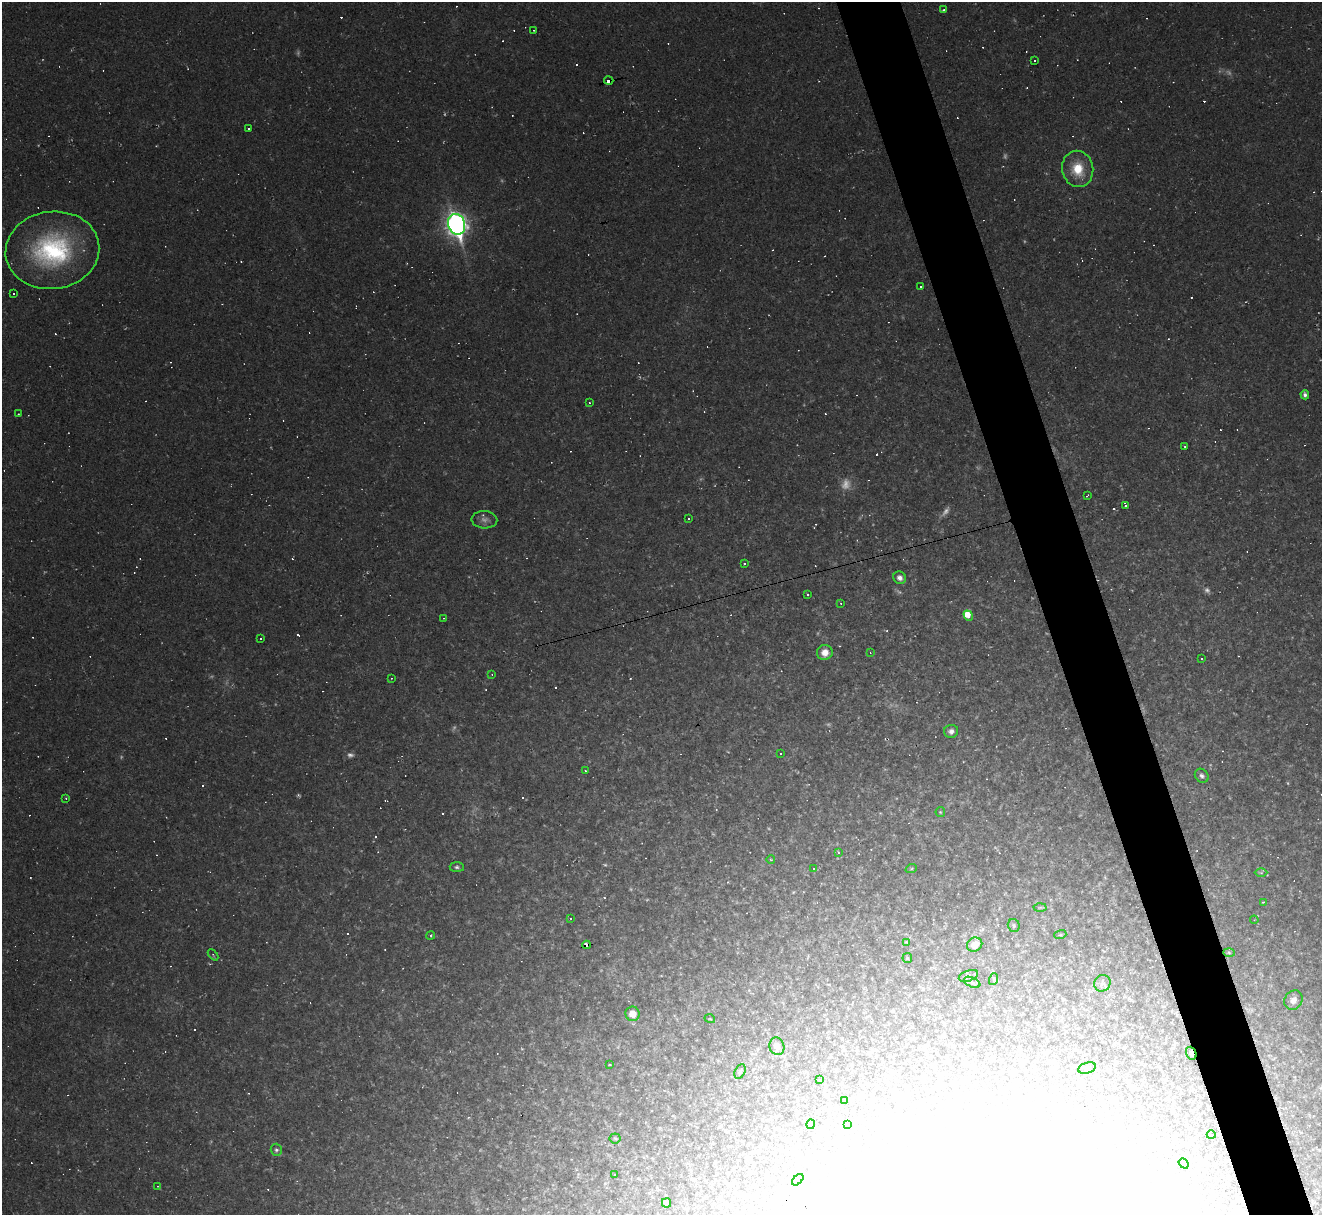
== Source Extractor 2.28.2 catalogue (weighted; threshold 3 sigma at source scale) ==
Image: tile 6 of 4 x 4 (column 2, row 2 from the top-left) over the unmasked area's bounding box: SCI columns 1321-2640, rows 2694-3906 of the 5280 x 5263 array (HDU 1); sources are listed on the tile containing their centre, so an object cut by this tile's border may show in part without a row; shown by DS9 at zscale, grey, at full resolution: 1 PNG px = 1 image px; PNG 1324 x 1217 px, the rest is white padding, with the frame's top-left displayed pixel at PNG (2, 2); every listed detection drawn as its Kron ellipse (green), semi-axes under 4 PNG px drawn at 4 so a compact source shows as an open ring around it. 5% of this frame is shown black and not used: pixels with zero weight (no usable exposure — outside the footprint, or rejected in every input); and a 3 px margin inside the footprint's outer edge (the drizzle kernel's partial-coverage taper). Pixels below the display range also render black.
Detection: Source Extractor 2.28.2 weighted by HDU 2 'WHT'; one run over the whole footprint, this tile lists its part. Background 0.05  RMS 0.0069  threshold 0.0309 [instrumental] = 3 sigma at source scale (4.5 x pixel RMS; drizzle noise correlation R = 1.50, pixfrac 1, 0.05/0.05 arcsec/px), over >= 5 px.
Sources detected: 190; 21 too faint to see at this stretch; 12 inside a brighter object's white glare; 78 cosmic-ray / hot-pixel residue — neither listed nor drawn; the other 79 listed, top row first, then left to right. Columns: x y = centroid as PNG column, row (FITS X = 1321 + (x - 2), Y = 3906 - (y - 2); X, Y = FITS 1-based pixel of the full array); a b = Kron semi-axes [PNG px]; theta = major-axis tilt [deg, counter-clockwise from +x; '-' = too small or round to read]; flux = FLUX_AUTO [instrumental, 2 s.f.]
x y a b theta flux
943 10 4 3 - 0.86
534 30 2 2 - 0.43
1035 61 3 3 - 1.5
609 81 5 3 - 41
249 128 3 3 - 0.95
1078 169 18 15 -78 19
457 224 10 8 -73 450
52 250 47 39 7 110
920 287 3 2 - 0.66
14 294 3 3 - 11
1305 395 5 4 - 2.8
589 403 3 2 - 0.75
18 414 2 2 - 0.36
1185 446 2 2 - 0.64
1087 496 4 2 - 0.56
1125 505 4 3 - 5.7
688 518 3 2 - 0.74
484 520 13 9 -3 4.1
744 564 3 2 - 0.78
900 578 6 6 - 3.6
807 595 3 2 - 0.82
841 603 3 3 - 0.57
968 616 5 4 - 28
443 618 3 2 - 0.52
261 638 3 3 - 2.4
825 652 8 7 - 7.8
870 652 3 3 - 0.7
1201 659 3 2 - 0.66
492 675 3 3 - 0.88
391 678 2 2 - 0.52
951 731 7 6 - 3.1
780 754 3 3 - 1.8
585 771 2 2 - 0.52
1202 776 8 6 -49 2
66 798 3 3 - 0.58
940 812 5 5 - 0.84
838 852 3 2 - 0.62
771 860 4 3 - 0.54
457 867 7 5 -4 1.6
814 869 3 2 - 0.82
911 869 6 3 19 0.9
1261 873 6 4 0 1.2
1263 902 3 2 - 0.53
1040 907 6 4 2 1.1
571 919 3 2 - 1.4
1254 920 4 3 - 0.58
1014 925 7 6 - 1.4
431 935 4 3 - 0.78
1060 935 6 4 17 0.92
906 942 4 4 - 0.61
587 945 4 3 - 30
975 945 8 7 - 8.6
1229 952 6 4 -2 1.1
213 955 6 4 -48 0.84
907 958 5 5 - 0.85
968 976 10 5 19 1.9
994 979 6 3 72 0.85
972 982 9 5 -24 1.8
1102 983 8 8 - 2.5
1293 1000 10 8 59 4.7
633 1014 7 7 - 8.5
710 1019 5 3 - 0.61
777 1046 9 7 -69 4.8
1191 1053 7 5 -67 2.2
610 1064 3 2 - 0.5
1087 1068 9 5 16 1.5
740 1072 8 5 63 1.3
820 1080 3 2 - 0.53
845 1101 4 2 - 0.69
811 1124 5 4 - 1.7
847 1124 4 3 - 0.77
1211 1135 4 2 - 0.6
615 1138 5 5 - 0.98
276 1150 6 5 - 1.6
1184 1163 6 3 -51 1
615 1174 2 2 - 0.42
798 1180 7 4 45 1.1
158 1186 3 3 - 0.53
666 1203 5 4 - 3
Overlapping masked pixels (flux is a lower limit): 3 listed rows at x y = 609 81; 587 945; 1191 1053
Unlisted compact peaks at least as high as the median listed source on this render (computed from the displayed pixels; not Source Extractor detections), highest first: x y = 298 795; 194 1030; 793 892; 347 933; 630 678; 768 828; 887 631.